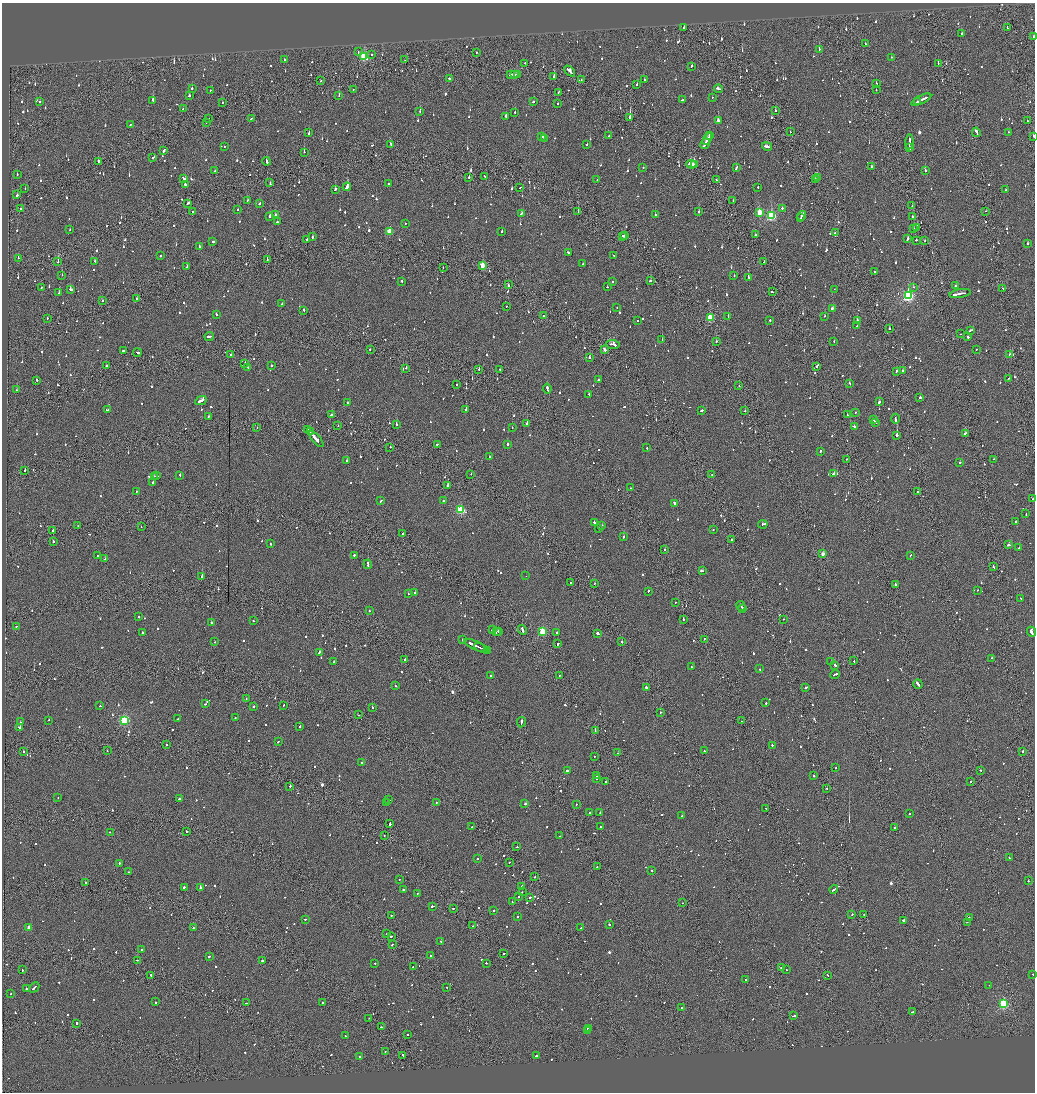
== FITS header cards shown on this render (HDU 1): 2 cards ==
NAXIS1  =                 2065
NAXIS2  =                 2180

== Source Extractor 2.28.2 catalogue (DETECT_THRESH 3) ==
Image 2065 x 2180 px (HDU 1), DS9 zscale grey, zoomed out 1/2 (1 PNG px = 2 x 2 image px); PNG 1037 x 1094 px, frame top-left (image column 1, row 2179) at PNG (2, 3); each listed source drawn as its Kron ellipse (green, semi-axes under 4 px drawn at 4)
Background -0.0831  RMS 0.063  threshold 0.188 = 3 sigma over >= 5 px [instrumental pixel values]
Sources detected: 1464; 90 cannot appear on this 1/2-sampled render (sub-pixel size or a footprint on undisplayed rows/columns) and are neither listed nor drawn; of the other 1374, the 500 brightest by FLUX_AUTO listed and drawn (874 fainter detections omitted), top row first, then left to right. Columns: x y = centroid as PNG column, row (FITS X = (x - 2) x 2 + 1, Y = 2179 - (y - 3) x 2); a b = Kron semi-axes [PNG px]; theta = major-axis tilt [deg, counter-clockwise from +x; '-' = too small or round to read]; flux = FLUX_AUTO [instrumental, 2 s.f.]
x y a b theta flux
684 28 2 2 - 90
1007 28 2 1 - 96
962 34 3 2 - 73
1034 37 2 1 - 140
865 44 2 2 - 72
819 49 3 2 - 64
358 52 2 1 - 240
476 52 2 2 - 120
372 55 2 2 - 89
364 57 3 3 - 910
891 57 2 2 - 230
284 59 2 2 - 80
404 60 2 1 - 81
525 63 2 1 - 64
938 63 2 1 - 79
691 66 2 2 - 170
570 71 6 2 -44 260
514 74 2 2 - 100
517 74 3 2 - 150
511 75 4 2 - 170
554 77 2 2 - 240
449 79 2 2 - 91
321 80 2 2 - 65
581 80 2 1 - 69
644 80 2 2 - 65
876 84 2 1 - 74
637 85 2 2 - 77
192 88 2 2 - 92
718 89 4 2 - 150
210 90 2 2 - 58
353 90 2 2 - 65
876 90 2 1 - 81
558 93 4 2 - 90
189 96 2 2 - 110
339 96 2 1 - 160
712 97 2 2 - 57
153 100 2 2 - 330
682 100 3 1 - 110
921 100 11 2 25 480
918 101 3 2 - 160
40 102 2 1 - 64
222 102 2 1 - 69
533 102 2 2 - 100
557 104 2 2 - 190
183 109 2 2 - 89
775 111 2 2 - 55
420 112 2 2 - 81
515 112 2 2 - 88
506 116 2 2 - 310
630 118 3 2 - 1600
209 119 2 1 - 58
251 119 2 2 - 70
718 120 2 2 - 360
1027 121 2 2 - 63
206 123 2 1 - 90
130 125 2 2 - 63
790 132 2 2 - 90
976 132 5 2 - 180
1009 132 2 2 - 58
309 133 2 2 - 200
609 135 3 2 - 110
710 135 4 1 - 140
542 136 2 2 - 88
1033 136 2 2 - 68
544 138 2 2 - 61
707 139 6 2 63 220
909 142 8 2 87 300
391 144 2 2 - 110
587 144 2 2 - 67
705 144 5 2 - 270
224 146 2 2 - 67
767 146 5 2 - 240
909 148 3 2 - 310
164 150 3 2 - 300
304 152 2 1 - 83
153 158 2 2 - 200
98 161 2 2 - 190
267 161 4 2 - 270
691 164 5 2 - 280
695 165 2 2 - 120
871 166 2 2 - 160
643 167 2 2 - 60
736 167 4 2 - 180
215 170 3 2 - 74
925 171 2 2 - 230
17 174 2 2 - 100
485 176 3 2 - 99
469 177 2 2 - 120
184 178 4 2 - 110
817 178 2 1 - 92
597 179 2 2 - 63
815 179 2 1 - 59
716 180 2 2 - 69
270 183 3 2 - 62
388 183 2 2 - 60
185 184 2 2 - 180
347 187 4 2 - 680
25 188 2 2 - 82
520 188 2 1 - 65
758 188 2 2 - 250
335 189 3 2 - 100
1006 190 2 2 - 73
17 195 2 2 - 93
733 200 2 2 - 79
247 201 3 2 - 68
188 203 3 2 - 110
260 204 2 2 - 59
912 206 2 1 - 62
782 208 2 2 - 73
20 209 2 2 - 130
238 210 2 2 - 62
578 211 2 1 - 120
986 211 2 1 - 63
193 212 2 2 - 66
699 212 2 2 - 87
759 212 3 3 - 290
522 213 3 2 - 110
275 215 2 2 - 74
655 215 2 2 - 62
771 216 3 3 - 1300
802 216 5 2 - 410
912 216 2 2 - 63
270 217 3 2 - 420
801 218 2 2 - 310
277 222 2 2 - 120
405 223 2 2 - 95
914 228 2 2 - 99
917 228 2 2 - 160
70 229 2 2 - 62
502 231 2 2 - 110
389 232 3 3 - 330
835 233 2 2 - 84
756 235 2 1 - 98
623 236 2 1 - 72
625 236 4 2 - 150
312 237 2 2 - 94
907 239 3 2 - 170
307 240 2 2 - 93
916 240 3 2 - 68
925 241 2 1 - 89
213 242 3 2 - 280
1028 243 2 2 - 67
200 247 4 2 - 130
568 252 3 2 - 110
614 255 3 2 - 110
160 256 2 2 - 570
18 258 2 2 - 87
267 260 2 1 - 200
58 261 2 1 - 85
95 261 2 2 - 110
764 262 2 1 - 58
583 264 3 2 - 85
482 265 3 2 - 270
187 267 3 2 - 120
443 267 2 2 - 74
875 272 2 2 - 430
62 275 2 2 - 230
734 276 2 2 - 84
748 277 3 2 - 190
402 281 2 2 - 240
650 281 2 2 - 95
613 282 2 2 - 80
508 285 2 1 - 81
955 286 2 2 - 61
607 287 2 2 - 79
913 287 2 2 - 150
41 288 2 1 - 73
1003 288 3 2 - 93
70 289 3 2 - 110
834 289 2 1 - 190
772 291 3 2 - 110
59 293 2 2 - 110
960 294 11 2 8 660
908 296 4 3 - 2000
136 299 2 1 - 300
102 300 2 2 - 84
282 304 3 2 - 71
506 306 2 1 - 81
617 307 2 2 - 62
832 308 3 2 - 90
304 310 2 2 - 60
216 314 2 2 - 61
543 316 2 1 - 140
825 316 2 2 - 57
728 317 3 2 - 130
47 318 2 2 - 58
710 318 3 3 - 510
770 320 2 2 - 110
857 320 2 2 - 320
637 321 2 2 - 150
857 326 2 2 - 63
889 329 2 2 - 76
970 331 3 2 - 76
961 334 2 1 - 58
209 337 4 2 - 140
968 337 2 2 - 670
662 340 2 2 - 210
716 341 2 1 - 69
834 341 2 2 - 79
613 345 6 2 -6 390
370 349 2 2 - 71
604 349 3 2 - 62
976 349 2 2 - 68
123 351 2 2 - 230
137 353 4 2 - 350
1010 354 2 2 - 72
230 355 2 1 - 310
589 357 2 1 - 930
245 363 2 2 - 220
106 365 2 2 - 120
271 366 2 2 - 140
248 367 2 2 - 58
817 367 2 1 - 130
406 368 2 2 - 68
479 369 2 2 - 150
500 369 2 2 - 59
896 371 3 1 - 110
902 371 2 2 - 87
1009 378 2 2 - 69
36 380 2 2 - 120
598 380 2 2 - 86
849 383 2 2 - 77
456 384 2 1 - 190
739 386 2 1 - 82
547 388 5 2 - 200
17 390 2 1 - 63
589 394 2 2 - 220
920 398 2 2 - 170
201 400 6 2 27 200
879 402 2 2 - 210
348 403 2 2 - 180
108 410 4 2 - 190
466 410 2 2 - 190
701 410 4 2 - 120
745 411 2 2 - 79
855 412 2 2 - 72
332 415 3 2 - 120
847 415 2 2 - 63
208 417 3 2 - 76
895 419 5 2 - 220
873 420 4 2 - 180
875 422 2 2 - 130
396 424 2 2 - 150
527 424 2 2 - 290
338 425 2 1 - 65
854 426 3 2 - 110
512 427 2 2 - 120
257 428 2 1 - 74
308 429 3 1 - 200
310 432 4 2 - 280
965 433 3 2 - 76
897 435 2 2 - 1100
316 439 10 2 -49 1100
437 444 2 2 - 94
507 444 2 2 - 110
390 447 2 1 - 79
647 448 2 2 - 240
820 451 2 2 - 130
490 457 2 2 - 82
846 459 2 1 - 69
994 459 2 2 - 57
347 461 2 2 - 68
960 462 2 2 - 120
25 470 2 2 - 92
471 474 2 1 - 76
712 474 2 1 - 55
834 474 3 2 - 270
180 475 2 2 - 120
154 476 2 1 - 140
156 476 2 2 - 140
153 483 3 2 - 130
448 485 2 2 - 210
631 488 2 2 - 77
137 491 2 2 - 56
918 492 2 2 - 150
1033 499 2 2 - 230
381 501 2 2 - 74
443 501 2 2 - 220
674 503 4 2 - 180
460 510 3 3 - 900
1026 513 2 1 - 240
1016 521 2 2 - 83
594 523 3 2 - 380
763 524 4 2 - 360
78 526 2 1 - 97
602 526 2 2 - 92
141 527 2 1 - 110
599 529 2 2 - 76
53 530 3 2 - 130
713 530 2 2 - 120
402 534 2 2 - 61
623 537 2 2 - 470
732 540 4 2 - 94
53 541 2 1 - 200
270 544 2 2 - 65
1008 545 3 2 - 100
1019 548 2 2 - 73
665 550 2 2 - 66
823 554 2 2 - 120
354 555 2 2 - 120
910 555 2 2 - 56
98 556 2 2 - 86
105 559 2 1 - 95
368 564 5 2 - 200
994 567 3 1 - 110
702 571 3 2 - 160
202 576 2 2 - 250
526 576 2 1 - 100
570 583 2 1 - 290
595 583 2 1 - 66
895 584 3 2 - 94
977 590 2 2 - 55
648 591 2 2 - 92
414 593 2 2 - 59
408 594 2 2 - 75
1020 598 4 2 - 130
675 602 2 2 - 120
741 606 5 2 - 170
742 609 2 1 - 86
369 611 2 2 - 70
138 616 2 2 - 82
683 619 2 2 - 110
783 619 2 2 - 100
253 621 2 2 - 59
211 622 2 2 - 250
16 626 2 2 - 68
492 630 2 2 - 74
522 630 5 2 - 180
498 631 2 2 - 100
496 632 2 2 - 60
543 632 3 3 - 680
557 632 2 2 - 63
1031 632 5 2 - 930
143 633 2 2 - 63
598 633 3 2 - 300
704 639 2 1 - 100
463 640 3 2 - 97
215 642 2 2 - 91
622 642 3 2 - 110
558 644 3 2 - 100
476 645 12 2 -24 640
481 648 7 1 -24 420
487 650 4 2 - 210
319 652 3 2 - 190
992 658 2 2 - 130
405 659 2 2 - 62
831 661 2 1 - 260
854 661 2 1 - 90
334 662 2 2 - 190
835 665 2 2 - 320
691 667 2 1 - 77
760 669 2 2 - 56
835 674 5 2 - 220
491 676 2 2 - 130
559 676 2 1 - 170
918 684 5 2 - 210
395 686 2 2 - 300
646 687 2 2 - 890
806 687 2 2 - 100
246 699 2 2 - 59
766 703 2 2 - 92
206 704 2 2 - 120
283 705 2 2 - 81
100 706 2 2 - 60
253 706 2 2 - 220
372 707 2 2 - 270
660 712 2 2 - 68
358 715 2 1 - 79
235 718 2 2 - 67
178 719 2 2 - 57
49 720 2 2 - 76
124 720 3 3 - 1400
741 721 2 1 - 64
20 722 2 2 - 80
521 722 5 2 - 210
19 727 3 2 - 140
300 727 2 2 - 61
595 730 3 1 - 160
278 742 2 2 - 62
166 745 2 1 - 58
772 745 2 1 - 220
107 751 2 2 - 62
704 751 2 2 - 68
1023 751 2 2 - 640
23 752 2 2 - 86
618 753 2 1 - 75
594 756 2 2 - 61
362 763 2 2 - 56
836 768 2 1 - 190
567 770 2 2 - 110
981 770 2 1 - 63
597 775 2 2 - 390
813 776 2 2 - 110
597 778 2 2 - 55
970 781 2 1 - 65
606 782 2 2 - 590
290 786 2 2 - 170
827 788 2 2 - 79
58 797 2 2 - 63
180 798 3 2 - 85
389 800 2 2 - 160
436 802 2 2 - 100
387 803 2 1 - 61
525 804 3 2 - 96
576 804 2 2 - 71
766 808 2 1 - 93
590 812 2 2 - 160
600 813 2 2 - 320
909 814 2 2 - 80
682 816 2 2 - 56
390 824 2 2 - 260
472 827 3 2 - 63
600 827 2 1 - 62
894 828 2 2 - 140
187 831 2 1 - 68
110 832 2 1 - 57
384 835 2 1 - 98
559 836 2 1 - 77
517 847 2 1 - 56
1009 858 2 2 - 55
478 859 2 2 - 60
510 862 2 1 - 78
119 863 2 2 - 72
597 867 2 2 - 62
652 870 3 2 - 71
129 872 2 2 - 57
535 877 2 2 - 130
399 879 2 2 - 65
1028 881 2 2 - 110
85 882 2 2 - 79
522 886 2 2 - 120
184 888 2 2 - 160
201 888 3 2 - 110
834 889 4 2 - 140
403 890 2 2 - 260
522 892 2 2 - 57
418 894 2 1 - 78
519 897 2 2 - 140
530 897 2 2 - 63
512 902 2 2 - 96
682 903 2 2 - 64
433 906 3 2 - 190
453 909 2 2 - 80
494 910 2 2 - 67
852 914 2 1 - 480
391 915 2 2 - 89
864 915 2 2 - 83
517 916 2 2 - 440
969 917 2 2 - 150
305 919 3 1 - 63
904 921 4 2 - 190
967 922 2 1 - 150
609 924 2 2 - 270
473 926 2 2 - 61
581 927 2 1 - 150
29 928 3 3 - 150
193 928 2 2 - 120
387 934 2 2 - 64
391 936 2 2 - 88
441 941 2 2 - 76
392 945 2 2 - 68
141 949 2 2 - 59
504 954 2 2 - 72
431 955 2 2 - 69
209 956 3 2 - 120
137 960 2 2 - 250
262 960 2 2 - 180
375 963 2 2 - 70
486 963 2 2 - 220
413 967 2 1 - 69
781 968 2 2 - 120
786 969 2 2 - 94
22 970 2 2 - 65
1032 974 2 2 - 75
151 975 2 1 - 110
827 975 3 1 - 56
746 979 2 2 - 94
989 985 2 2 - 93
34 987 6 2 46 160
447 987 2 1 - 65
26 989 2 2 - 130
11 993 2 2 - 94
155 1002 2 2 - 67
323 1002 2 2 - 67
246 1003 3 2 - 80
1003 1004 3 3 - 1200
681 1008 2 2 - 67
912 1012 2 2 - 78
794 1016 4 2 - 96
369 1018 2 1 - 72
77 1023 2 2 - 360
381 1027 2 2 - 82
588 1028 3 2 - 170
587 1030 2 1 - 140
407 1034 2 2 - 110
345 1036 2 2 - 110
385 1051 2 2 - 81
403 1055 2 1 - 190
360 1056 2 2 - 250
537 1056 2 2 - 620
At the frame edge (FLAGS 8, measured only in part): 2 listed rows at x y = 1034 37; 1033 136
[874 fainter detections neither listed nor drawn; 90 sub-pixel or undisplayed-footprint detections neither listed nor drawn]